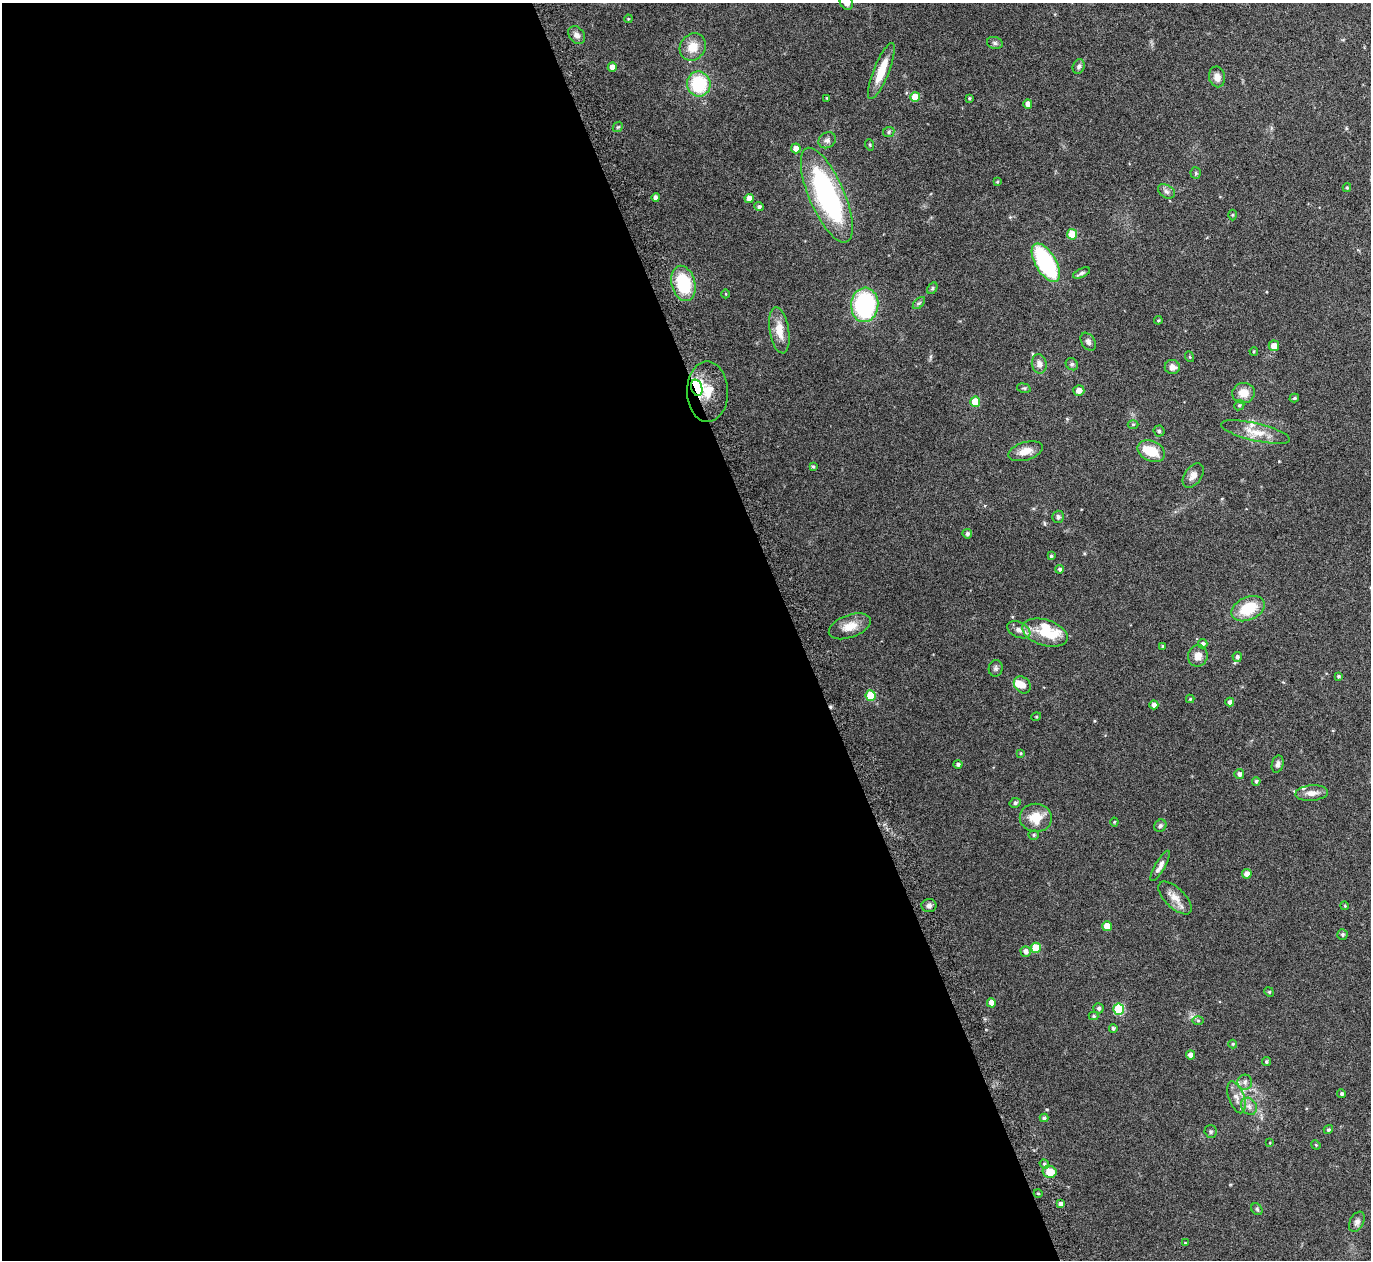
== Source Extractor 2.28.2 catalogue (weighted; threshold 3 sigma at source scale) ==
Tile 9 of 4 x 4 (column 1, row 3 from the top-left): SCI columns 42-1410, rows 1450-2707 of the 5561 x 5540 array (HDU 1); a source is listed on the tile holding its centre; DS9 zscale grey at full resolution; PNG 1373 x 1262 px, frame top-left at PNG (2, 3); each listed source drawn as its Kron ellipse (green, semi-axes under 4 px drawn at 4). Shown black and unused: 58% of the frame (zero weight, under 5 of 9 exposures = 4% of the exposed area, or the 3 px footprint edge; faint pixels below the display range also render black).
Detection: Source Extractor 2.28.2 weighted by HDU 2 'WHT'; one run over the whole footprint, this tile lists its part. Background 0.0837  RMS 0.0035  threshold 0.0144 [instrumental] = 3 sigma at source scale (4.09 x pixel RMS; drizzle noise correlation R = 1.36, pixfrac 0.8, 0.05/0.05 arcsec/px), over >= 5 px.
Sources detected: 132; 1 inside a brighter object's white glare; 1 cosmic-ray / hot-pixel residue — neither listed nor drawn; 4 inside a brighter listed object's ellipse — not listed separately; the other 126 listed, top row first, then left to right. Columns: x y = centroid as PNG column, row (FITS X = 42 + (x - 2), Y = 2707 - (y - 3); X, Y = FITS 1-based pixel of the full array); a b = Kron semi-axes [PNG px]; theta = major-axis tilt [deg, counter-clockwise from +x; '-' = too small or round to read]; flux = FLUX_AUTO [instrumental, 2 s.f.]
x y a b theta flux
846 3 8 6 -56 1.4
628 19 4 3 - 0.26
577 35 9 7 -48 1.4
995 43 8 6 -17 0.72
693 47 14 12 53 4.3
612 67 4 4 - 2.1
1079 67 7 5 68 0.86
881 71 30 8 68 7.4
1217 77 10 8 -79 2.1
699 84 12 11 - 16
915 97 5 5 - 6.2
827 98 4 3 - 0.3
969 98 3 3 - 0.42
1028 104 4 4 - 1.7
618 127 6 4 43 0.38
889 132 6 5 - 0.53
827 140 9 7 30 1.1
870 145 6 3 -71 0.32
796 148 5 5 - 2.4
1196 173 5 5 - 0.44
997 182 4 3 - 0.3
1347 188 4 4 - 0.35
1166 191 9 6 -31 0.93
827 195 51 17 -67 55
656 197 4 4 - 0.71
749 199 4 4 - 2.4
759 207 4 4 - 0.72
1232 215 5 3 - 0.29
1072 234 5 5 - 7.6
1046 263 21 10 -60 31
1082 273 9 4 24 0.76
683 283 18 11 -75 15
932 288 6 4 61 0.47
726 294 4 3 - 0.23
919 303 7 4 44 0.53
865 305 17 13 84 38
1158 320 4 3 - 0.36
779 330 23 9 -81 4.6
1088 342 10 6 -56 1.1
1274 346 5 5 - 2.8
1254 351 4 3 - 0.33
1190 357 5 3 - 0.28
1039 364 10 7 -80 1.7
1072 364 6 5 - 0.55
1172 367 7 7 - 1.7
697 388 8 5 -73 72
1024 388 7 4 -14 0.48
1079 390 5 5 - 1.7
707 392 30 20 -90 52
1243 393 11 10 - 3.5
1294 398 5 3 - 0.48
975 402 5 5 - 5.8
1239 405 5 4 - 0.45
1133 424 5 3 - 0.34
1159 431 5 5 - 0.53
1256 432 35 9 -13 5.2
1026 451 18 9 17 3.2
1151 451 14 10 -25 6.5
813 467 4 3 - 0.45
1193 476 13 8 54 1.8
1058 517 6 5 - 0.68
967 534 5 4 - 0.73
1051 556 3 3 - 0.41
1060 569 4 4 - 0.66
1248 609 18 11 25 10
850 626 22 11 20 4.2
1019 630 12 7 -25 1.6
1045 633 23 13 -18 6.9
1203 644 5 5 - 0.76
1163 646 4 3 - 0.33
1198 656 11 9 80 2.4
1237 657 5 4 - 0.79
996 668 8 7 - 0.75
1338 676 4 3 - 0.43
1022 685 9 7 -45 2.6
871 696 5 5 - 9.3
1190 699 4 4 - 0.34
1230 702 4 4 - 0.97
1154 705 4 4 - 1.3
1036 717 5 3 - 0.27
1021 753 4 3 - 0.29
958 764 4 4 - 0.76
1278 764 9 5 75 1.1
1239 774 5 5 - 1
1256 781 4 4 - 0.48
1312 793 16 7 5 2.2
1015 803 6 5 - 0.53
1036 818 16 14 -8 5.8
1114 822 4 4 - 0.31
1160 826 6 5 - 0.65
1034 835 5 4 - 0.45
1160 866 17 5 60 1.6
1247 874 5 4 - 1.8
1175 898 21 10 -44 3.2
929 905 7 6 - 0.98
1345 906 4 3 - 0.28
1107 926 5 5 - 3.9
1342 934 5 5 - 0.56
1036 948 5 5 - 7.1
1026 951 5 5 - 1.2
1269 992 5 4 - 0.4
991 1003 5 4 - 2.3
1099 1008 5 5 - 0.64
1119 1009 5 5 - 17
1094 1016 5 4 - 0.39
1198 1020 6 4 -1 0.4
1113 1028 4 4 - 0.54
1233 1044 4 4 - 0.29
1190 1055 5 4 - 1.8
1266 1062 4 4 - 0.53
1245 1082 7 7 - 1.2
1342 1094 4 4 - 0.62
1236 1097 17 7 -70 2.2
1249 1106 9 7 -55 1.5
1044 1118 4 4 - 0.6
1328 1130 5 4 - 0.53
1211 1132 7 6 - 0.65
1270 1143 4 2 - 0.22
1316 1145 5 4 - 0.32
1044 1164 5 4 - 0.54
1049 1172 7 6 - 4.7
1038 1193 4 3 - 0.29
1060 1203 4 4 - 0.77
1257 1209 6 5 - 0.57
1357 1222 11 7 63 1.2
1185 1243 4 3 - 0.24
Overlapping masked pixels (flux is a lower limit): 1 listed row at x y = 697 388
Isophote crosses this tile's border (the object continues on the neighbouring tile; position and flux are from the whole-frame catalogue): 1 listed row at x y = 846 3